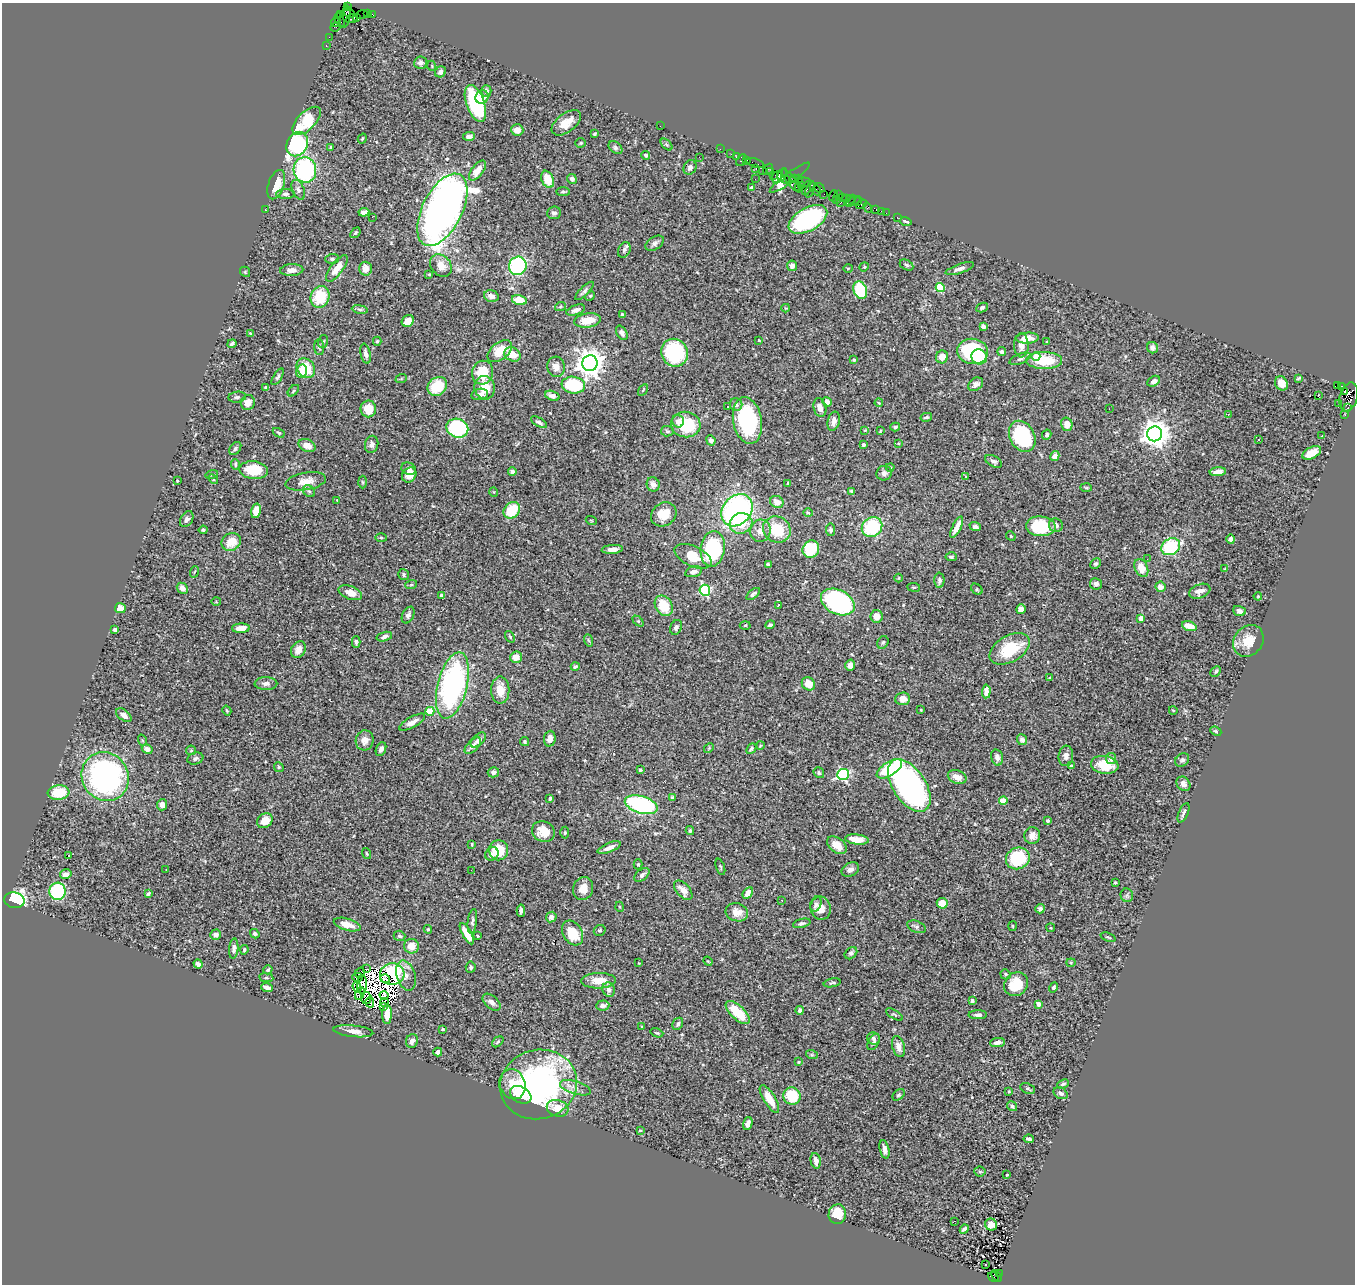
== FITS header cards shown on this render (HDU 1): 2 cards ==
NAXIS1  =                 1353
NAXIS2  =                 1282

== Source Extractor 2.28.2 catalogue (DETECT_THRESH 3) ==
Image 1353 x 1282 px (HDU 1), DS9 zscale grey, 1 PNG px = 1 image px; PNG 1357 x 1286 px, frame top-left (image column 1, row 1282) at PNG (2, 3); each listed source drawn as its Kron ellipse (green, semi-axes under 4 px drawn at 4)
Background 1.01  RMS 0.04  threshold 0.121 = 3 sigma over >= 5 px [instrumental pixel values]
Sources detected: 513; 8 with non-positive FLUX_AUTO (blend fragments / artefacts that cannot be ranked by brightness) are neither listed nor drawn; of the other 505, the 500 brightest by FLUX_AUTO listed and drawn (5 fainter detections omitted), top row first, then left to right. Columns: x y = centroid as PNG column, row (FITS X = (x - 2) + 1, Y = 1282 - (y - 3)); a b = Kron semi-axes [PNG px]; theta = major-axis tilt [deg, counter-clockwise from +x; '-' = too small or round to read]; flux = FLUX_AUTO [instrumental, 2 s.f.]
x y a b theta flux
347 6 4 3 - 11
349 13 6 4 -29 130
367 13 2 2 - 34
372 14 3 2 - 41
341 15 3 2 - 40
361 15 6 2 18 55
345 17 11 4 78 310
352 18 6 3 23 250
356 18 4 3 - 83
340 20 7 3 -67 160
336 23 4 3 - 100
336 27 5 3 - 89
329 37 2 2 - 15
326 45 3 2 - 41
421 63 6 6 - 7.8
432 66 5 3 - 2.3
440 72 6 5 - 9.8
486 91 6 5 - 7.8
482 97 7 6 - 18
475 103 19 9 -70 300
307 121 18 9 44 110
566 123 17 9 37 40
660 126 2 2 - 24
517 130 6 5 - 22
594 134 3 3 - 3.7
469 136 6 4 4 8.4
362 139 5 3 - 2.6
581 143 5 4 - 3.4
297 144 13 10 59 310
667 145 7 4 -45 3.7
331 147 4 3 - 3.3
615 148 8 5 -40 5.8
720 149 2 2 - 21
731 154 2 2 - 30
646 155 4 4 - 4.4
737 156 2 2 - 21
699 157 2 2 - 1.7
741 160 6 3 59 170
747 161 3 3 - 72
755 163 9 2 -18 68
690 167 7 6 - 9.7
756 169 3 2 - 47
768 169 6 2 58 55
305 170 13 11 -78 390
477 170 12 5 54 30
763 170 3 2 - 82
771 171 3 2 - 17
782 174 6 3 62 74
773 175 2 2 - 73
777 177 6 4 70 120
790 178 24 5 36 120
795 178 3 2 - 33
548 179 9 6 -67 46
572 179 5 4 - 13
755 179 2 2 - 11
785 179 4 3 - 150
798 179 2 2 - 32
791 181 14 4 -52 240
805 182 7 3 -15 170
276 185 15 8 71 49
801 185 4 2 - 47
752 187 4 3 - 3.6
798 187 2 2 - 34
807 188 7 3 73 330
819 188 5 2 - 160
810 189 8 3 72 83
298 190 10 6 -67 8.9
817 190 5 3 - 110
563 192 7 4 0 4
285 194 9 5 -1 7.5
824 194 2 2 - 19
838 195 3 2 - 42
834 196 5 2 - 40
842 197 2 2 - 19
847 198 4 3 - 230
836 199 2 2 - 14
850 200 6 2 39 110
853 201 9 3 21 110
858 202 4 3 - 79
840 203 3 2 - 120
861 204 6 4 31 160
867 208 5 3 - 23
876 209 4 3 - 58
266 210 3 2 - 1.6
442 210 39 20 63 2000
881 211 2 2 - 9.7
364 212 5 4 - 17
554 213 7 6 - 8.4
886 213 2 2 - 28
372 217 2 2 - 23
897 217 2 2 - 10
808 219 21 11 29 380
906 221 6 3 -17 7.2
355 233 6 4 49 3.8
655 243 10 6 32 9.2
624 250 8 6 64 7.6
332 259 6 5 - 5
441 265 12 9 -49 29
907 265 7 5 -27 5.1
518 266 9 8 - 250
792 266 5 5 - 12
864 267 5 4 - 2.8
337 268 16 6 53 39
848 268 5 3 - 2.4
365 269 7 6 - 24
960 269 14 4 19 11
292 270 11 6 3 19
245 272 5 4 - 3.6
429 274 3 2 - 2.3
940 288 4 4 - 120
860 290 9 6 -69 180
584 291 12 4 44 7.3
491 296 7 5 -18 14
590 296 5 4 - 2.7
320 297 11 9 67 97
519 300 7 5 -15 48
560 307 5 3 - 2.6
786 308 4 3 - 2.3
982 308 6 4 26 7.3
360 309 8 4 -9 5.1
576 310 10 5 19 11
622 315 4 3 - 5.9
588 320 13 7 8 49
408 321 6 5 - 23
983 326 4 4 - 11
250 333 3 2 - 2.1
622 333 8 5 -59 9.8
1027 338 11 5 3 25
759 340 3 2 - 1.9
323 341 6 5 - 4.6
377 341 4 4 - 3.9
1047 342 4 3 - 2.8
232 344 4 3 - 5.7
1021 345 12 7 -88 16
319 347 8 5 -87 5.1
1152 348 6 5 - 11
500 351 14 8 39 67
973 351 15 12 -6 250
1002 351 4 3 - 5.6
674 353 14 13 - 280
366 354 10 5 -78 12
512 354 8 7 - 37
1036 356 4 4 - 41
942 357 6 6 - 23
979 357 8 7 - 71
1020 359 11 5 23 7.3
854 360 3 3 - 5.9
1044 360 18 8 0 100
590 363 8 7 - 3300
556 367 10 8 -78 21
306 368 10 8 -51 83
302 371 7 5 76 29
483 373 12 10 73 83
278 377 9 4 59 5.7
1299 378 4 3 - 3.9
401 379 6 3 19 2.6
1154 381 7 5 31 8.1
1281 383 7 6 - 25
976 384 8 6 35 12
573 385 12 8 -8 160
437 386 10 8 41 87
1337 386 3 3 - 500
1341 386 3 3 - 44
266 387 4 3 - 6.8
485 388 12 10 -79 51
643 390 6 2 59 2.4
293 391 7 3 46 3.6
1345 392 3 3 - 310
480 394 8 5 10 12
552 396 7 4 -20 10
1318 396 3 2 - 14
237 397 9 5 7 6.1
1349 397 15 8 74 880
248 402 7 7 - 23
827 402 5 4 - 15
879 403 4 3 - 2.3
1339 403 2 2 - 24
736 404 6 6 - 7.3
728 406 3 2 - 3.6
820 408 9 6 -75 16
1348 408 3 3 - 65
368 409 8 8 - 44
1109 409 3 2 - 2.1
1228 414 3 2 - 2.1
1345 415 2 2 - 22
926 417 6 3 12 4.6
747 420 23 14 -79 250
678 421 6 5 - 10
834 421 10 6 77 15
539 422 9 4 -31 7.8
1067 424 7 5 -75 28
686 425 15 13 -7 120
895 427 5 4 - 4.5
457 428 11 9 -20 320
865 430 4 3 - 2.4
667 431 6 5 - 4.9
880 431 3 2 - 2.2
279 433 6 3 -31 3.4
1155 434 7 7 - 3400
1047 435 5 4 - 6.2
1022 436 16 12 -63 240
1322 436 3 2 - 2.5
1258 439 3 2 - 2.4
711 440 5 4 - 6.6
898 443 3 2 - 1.9
372 444 8 6 77 10
307 445 9 6 -25 24
863 445 4 3 - 6.3
235 449 7 5 52 5.6
1312 453 10 5 26 37
1055 456 5 4 - 15
994 461 9 5 -29 7.9
235 465 5 3 - 3.7
890 467 4 3 - 4.3
409 469 7 6 - 10
254 470 14 9 -6 87
512 472 4 4 - 9
1218 472 8 4 5 20
884 473 8 7 - 9
212 474 6 4 17 4.3
409 475 8 6 50 30
966 477 4 4 - 2.3
213 479 6 3 -45 2.7
177 481 3 3 - 3.6
306 481 20 8 10 32
363 482 6 4 -88 3.2
788 483 3 3 - 4.3
653 484 7 6 - 14
1086 488 6 4 -2 2.8
309 491 7 5 -43 6.6
852 491 4 3 - 6.1
494 492 5 3 - 2.2
337 500 3 3 - 1.7
777 502 7 5 -26 21
512 510 9 7 52 100
737 510 17 14 48 630
256 511 7 4 76 38
808 513 5 3 - 2.5
664 514 13 11 36 46
187 519 9 6 58 9.1
591 520 5 3 - 2.4
741 523 11 10 - 47
1056 525 7 6 - 11
1041 526 15 10 -4 130
872 527 11 9 41 160
957 527 12 4 63 24
975 527 6 4 -20 6.5
203 530 4 3 - 4.2
777 530 14 12 -32 93
830 530 6 4 -85 5.4
760 531 11 10 - 22
1011 536 5 4 - 3.6
381 538 6 4 -2 3.2
1231 539 5 4 - 5.7
231 542 10 8 32 47
1171 547 10 8 30 200
612 549 10 4 5 16
713 549 18 12 83 260
811 549 9 8 - 110
693 556 20 10 -24 56
951 557 5 4 - 6
1147 559 2 2 - 1.9
768 564 4 3 - 4.5
1096 564 6 5 - 5.4
1141 568 9 6 -65 36
1224 569 3 2 - 1.9
194 572 6 3 69 2.6
693 572 9 5 14 9.3
404 575 6 5 - 5.3
899 578 4 3 - 2.1
939 580 7 5 -89 5.9
1096 584 6 5 - 11
411 585 6 4 19 3.6
914 587 6 3 -7 3.3
1160 587 5 5 - 20
182 588 6 5 - 18
977 589 6 4 -42 4.5
705 590 5 5 - 280
1200 591 11 6 21 16
350 593 12 6 -21 25
753 594 8 4 40 8.4
441 596 4 3 - 5.9
1258 596 4 4 - 2.8
216 602 5 3 - 2.4
838 602 18 12 -27 430
778 605 3 2 - 3.2
664 606 11 8 -56 81
120 608 5 5 - 31
1021 609 5 5 - 21
1239 611 6 5 - 9.3
408 615 9 5 64 9.6
876 616 6 6 - 27
1141 618 4 4 - 28
638 621 6 4 -44 4
745 625 5 3 - 2.5
770 625 5 3 - 5.2
1189 626 7 4 -17 33
676 627 7 5 64 8.1
241 628 9 4 2 31
115 629 4 3 - 15
384 637 8 4 16 9.2
510 637 6 3 -55 3.2
588 640 6 4 -70 4
1248 641 17 14 51 52
356 642 6 3 -89 4.8
883 642 6 5 - 4.9
1010 649 22 13 30 120
298 650 9 7 62 21
516 657 6 5 - 26
850 665 5 4 - 11
575 667 4 3 - 5.9
1216 671 6 4 45 4.4
1050 677 3 2 - 1.7
266 684 11 6 -2 12
808 684 7 6 - 36
452 685 34 14 76 630
500 690 14 9 90 36
986 691 7 4 86 19
902 699 7 6 - 24
921 710 3 2 - 1.8
1173 710 4 3 - 2.3
227 711 5 3 - 2.8
430 711 4 4 - 66
124 715 9 5 -38 14
412 722 14 5 29 18
1216 731 6 4 -23 3.7
550 739 8 5 84 19
142 740 6 3 -71 2.4
365 740 10 9 - 17
478 740 9 5 43 14
1022 740 5 5 - 9.7
525 742 5 4 - 3.7
760 745 4 3 - 2.8
473 746 10 5 45 17
709 748 5 4 - 2.7
147 749 5 4 - 13
381 749 7 5 66 9.7
751 749 6 4 48 4.2
191 750 5 5 - 3
1066 756 10 7 84 13
997 757 8 5 -75 13
195 758 8 6 17 7.1
1111 758 6 5 - 11
1182 760 7 6 - 7
1105 765 14 9 -10 66
1071 766 4 3 - 3.6
279 767 5 4 - 4
889 769 14 6 32 170
640 770 4 3 - 4.4
493 772 6 5 - 9.1
819 773 6 5 - 5.1
843 774 6 5 - 400
105 777 25 23 -58 700
957 777 9 6 -22 26
1183 784 8 6 -52 12
909 785 29 16 -56 770
59 792 11 7 6 84
672 797 4 4 - 6.5
550 798 3 3 - 3.6
1003 801 4 4 - 58
162 805 5 5 - 16
641 805 17 8 -17 380
1183 813 10 4 66 7.7
265 821 8 7 - 34
1048 821 3 3 - 7.6
690 831 4 3 - 3.6
543 832 12 10 -27 39
565 833 6 4 86 4.2
1032 835 8 8 - 19
857 839 12 5 -7 26
472 844 3 3 - 3.4
837 845 11 7 -37 29
609 848 12 4 22 15
499 850 10 9 - 71
367 853 6 2 -71 2.4
492 854 7 6 - 9.7
69 856 3 2 - 4.8
1018 858 12 10 25 180
638 864 5 4 - 3.6
720 867 8 4 -71 4.1
166 870 3 2 - 2.6
471 870 3 2 - 5.8
850 870 9 6 27 13
66 874 6 4 15 16
642 875 9 5 39 8.2
1115 883 3 3 - 3.1
583 888 12 10 69 30
683 890 11 6 -47 26
58 891 8 8 - 190
748 893 6 4 58 19
148 894 4 3 - 4.2
1127 895 7 6 - 5.6
14 900 10 7 -10 590
782 900 3 2 - 3.4
942 903 5 5 - 37
816 904 8 5 69 6.9
620 907 5 3 - 2.8
821 908 12 10 -77 30
1040 909 5 4 - 7.1
521 911 6 4 -86 6.8
737 912 11 9 -15 24
551 917 5 5 - 11
472 921 12 4 83 8.4
802 923 9 4 15 6.4
347 924 14 6 -16 32
1013 926 5 3 - 2.5
917 927 10 5 -22 6.7
1051 928 4 3 - 2.4
428 929 4 4 - 2.9
600 930 6 5 - 5
572 933 13 9 -59 67
255 934 5 4 - 6.3
467 934 12 4 -61 46
216 935 5 5 - 12
399 936 6 5 - 5.3
478 936 3 3 - 3.3
1108 937 8 2 -21 3
411 946 7 7 - 34
234 949 10 4 85 7.6
244 950 5 3 - 3.3
851 953 7 5 44 5.9
708 961 5 4 - 2.6
639 963 3 2 - 1.6
1071 963 4 4 - 2.9
198 964 5 4 - 11
471 967 5 5 - 4.6
367 969 3 2 - 4.5
268 970 5 4 - 3.8
360 972 5 2 - 4.7
392 974 12 10 4 150
1005 974 5 5 - 4.9
406 975 15 9 -73 21
357 977 5 4 - 3.4
266 978 7 3 -8 3.1
385 979 5 3 - 6
599 981 17 7 2 40
832 983 8 3 11 4.6
1016 984 13 11 43 68
362 985 9 5 85 1.7
357 987 6 3 -72 2.4
1053 987 5 4 - 4.9
267 988 6 4 -21 12
609 990 7 6 - 12
360 994 7 3 65 2
384 995 4 3 - 4.1
366 998 6 5 - 9
972 1001 4 3 - 5.2
491 1002 10 6 -42 11
370 1003 5 2 - 2.5
384 1003 4 2 - 1.7
1038 1004 4 4 - 21
603 1006 6 5 - 11
384 1007 3 2 - 2
800 1010 4 4 - 9.8
738 1012 15 6 -44 90
387 1014 9 5 90 29
894 1015 9 3 -32 3.8
978 1015 9 4 1 9.2
678 1024 6 5 - 7.3
642 1027 4 3 - 3.3
443 1029 3 3 - 4.5
353 1031 20 6 -6 20
657 1033 7 4 -19 3.7
874 1038 6 6 - 6.4
412 1041 7 5 67 11
498 1042 6 4 41 4.2
873 1042 9 5 62 6.7
997 1042 7 4 8 13
898 1047 11 6 -73 21
438 1052 4 4 - 10
812 1055 6 4 -18 3.4
799 1062 3 3 - 3.1
512 1084 15 12 -68 45
538 1084 39 34 16 700
1063 1084 6 4 26 4.5
575 1088 16 6 -17 17
1028 1088 8 5 -23 4.6
1009 1091 4 3 - 2.4
1061 1093 7 5 -32 8.9
521 1095 11 8 -31 31
899 1095 7 4 40 4.5
792 1096 9 8 - 100
769 1099 16 6 -58 46
1012 1106 5 4 - 6.9
558 1108 11 8 -17 40
748 1124 6 4 73 12
640 1130 4 2 - 2.1
1029 1139 5 3 - 6.6
884 1149 9 4 -77 13
816 1161 8 5 -78 15
980 1172 5 5 - 4.3
1007 1175 3 2 - 2.2
837 1214 10 8 82 58
954 1221 3 2 - 7.2
991 1224 6 6 - 23
964 1229 5 3 - 7.8
986 1265 3 3 - 6.2
999 1273 2 2 - 55
996 1276 6 3 -48 130
993 1277 6 3 -33 160
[5 fainter detections neither listed nor drawn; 8 non-positive-flux detections neither listed nor drawn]